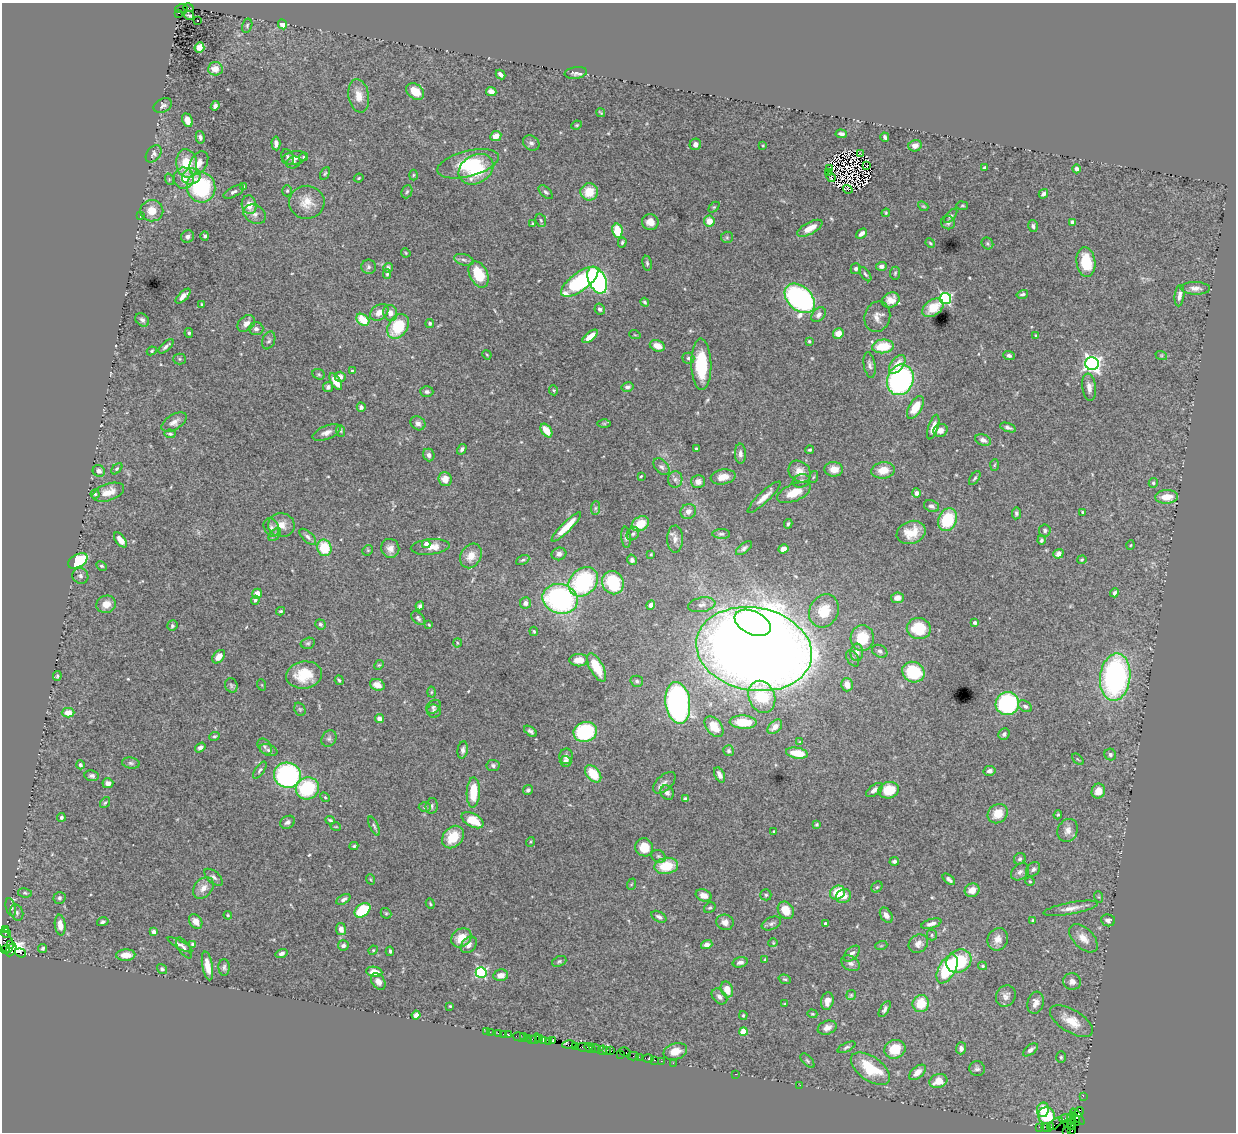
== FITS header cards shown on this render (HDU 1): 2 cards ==
NAXIS1  =                 1234
NAXIS2  =                 1130

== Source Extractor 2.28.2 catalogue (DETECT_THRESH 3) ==
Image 1234 x 1130 px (HDU 1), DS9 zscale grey, 1 PNG px = 1 image px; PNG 1238 x 1134 px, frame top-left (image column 1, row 1130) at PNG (2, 3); each listed source drawn as its Kron ellipse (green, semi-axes under 4 px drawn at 4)
Background 3.27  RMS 0.04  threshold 0.119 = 3 sigma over >= 5 px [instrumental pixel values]
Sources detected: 539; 14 with non-positive FLUX_AUTO (blend fragments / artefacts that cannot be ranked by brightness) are neither listed nor drawn; of the other 525, the 500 brightest by FLUX_AUTO listed and drawn (25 fainter detections omitted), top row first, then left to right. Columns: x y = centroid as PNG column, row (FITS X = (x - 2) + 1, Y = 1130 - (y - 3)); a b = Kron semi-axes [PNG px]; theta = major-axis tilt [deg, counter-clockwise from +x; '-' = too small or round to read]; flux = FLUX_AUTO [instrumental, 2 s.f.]
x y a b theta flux
181 8 6 3 17 750
188 8 5 3 - 420
178 13 3 2 - 580
189 15 5 3 - 4
198 20 3 2 - 8.2
282 24 5 4 - 26
247 26 7 5 76 4.7
199 47 5 5 - 23
215 69 7 6 - 31
576 73 11 6 8 9.1
500 74 5 4 - 9
415 91 10 7 -38 38
491 91 5 4 - 16
359 96 17 10 -80 33
163 106 10 6 26 8.4
215 106 5 4 - 9.7
601 113 5 2 - 2.6
187 120 7 5 -66 21
577 125 5 3 - 3.1
841 134 5 3 - 9.5
496 136 6 5 - 20
200 137 6 4 -77 6.5
885 137 4 3 - 7.1
276 143 7 4 -86 9.4
531 143 9 7 -33 8.8
695 144 6 5 - 11
763 146 4 4 - 2.5
915 146 7 5 13 16
860 153 3 2 - 3
154 154 10 6 51 9.7
288 157 8 5 -62 5.3
304 157 4 4 - 3.6
294 158 12 7 12 17
199 163 13 8 61 25
293 163 7 5 21 6
187 164 14 10 -81 72
468 164 31 13 14 110
867 166 2 2 - 3.8
829 168 4 2 - 2.6
984 168 4 3 - 5.5
476 169 18 14 32 130
1077 169 4 4 - 9.3
829 172 2 2 - 2.5
325 173 7 4 61 3.9
413 175 5 3 - 2.9
191 176 9 7 18 22
831 177 5 2 - 3.7
184 178 10 10 - 29
359 178 5 3 - 3
169 179 6 3 -73 2.7
244 186 4 4 - 2.8
201 187 15 14 - 260
848 189 5 3 - 3.1
287 191 5 5 - 3.9
234 192 11 5 27 8.2
407 192 7 5 67 4.8
546 192 9 4 -44 5.7
589 192 8 8 - 56
1043 194 5 4 - 7.3
307 202 18 16 -3 44
249 205 9 7 -77 31
923 206 6 4 -41 3.2
962 206 6 3 -8 2.6
714 207 6 4 44 3.6
152 211 11 10 - 45
886 213 4 3 - 2.7
255 214 12 9 -29 17
141 215 3 3 - 2.6
951 216 8 4 48 4.9
541 220 7 5 -68 4.8
709 221 6 5 - 29
650 222 8 8 - 23
1072 222 4 4 - 21
532 223 3 3 - 2.5
948 223 7 6 - 6.8
1033 226 6 4 -75 6.4
810 228 14 6 29 31
617 231 7 5 -78 63
861 233 6 4 40 13
205 236 5 4 - 5.5
188 237 7 6 - 11
727 237 6 5 - 4.6
622 242 5 4 - 4.4
930 243 5 4 - 3.2
987 243 6 5 - 4.3
406 253 5 3 - 2.6
464 260 10 5 -14 7.8
1086 262 15 9 -83 90
647 263 7 4 -82 5.4
881 266 5 4 - 9.7
368 267 7 7 - 6.5
388 268 5 5 - 8.7
856 269 5 5 - 6.4
895 273 6 5 - 4
387 274 5 3 - 3.3
478 274 14 9 -65 85
865 274 8 3 -54 4.6
597 280 14 8 -65 700
580 282 22 9 36 300
1195 288 15 6 -1 16
1022 294 6 4 14 5.5
183 296 9 4 43 19
1179 296 11 5 83 13
800 298 17 12 -43 590
945 298 5 5 - 390
891 300 9 7 25 25
645 302 4 3 - 3.8
202 304 4 3 - 3.8
933 308 12 7 36 40
600 309 5 5 - 7.9
379 312 10 7 37 24
390 313 8 6 -74 17
819 315 8 6 49 13
877 317 15 12 74 21
142 320 7 5 -42 8.8
363 320 7 5 -37 66
246 323 10 7 41 18
430 323 4 4 - 5
398 326 13 9 58 120
256 329 7 6 - 8.5
189 333 5 4 - 4.7
838 334 5 5 - 30
635 335 6 3 -18 2.5
1036 335 3 2 - 2.8
590 336 9 4 39 29
269 340 9 6 67 6.3
809 341 4 4 - 3.1
166 346 9 3 42 7.6
657 346 8 5 -22 31
883 346 11 7 4 77
152 351 5 4 - 3.5
487 355 5 3 - 2.6
1009 355 6 4 -20 6.4
1161 355 6 4 -18 3.4
688 358 6 5 - 6.4
180 359 6 5 - 4.2
701 364 25 10 -89 160
897 364 11 6 52 31
1092 364 6 6 - 1000
869 365 13 6 -80 9.9
352 371 3 3 - 2.7
319 374 7 5 -22 4.6
340 377 5 5 - 11
900 380 15 13 68 540
336 382 9 4 -57 35
328 387 5 5 - 6.7
627 387 6 4 12 7.7
1089 387 14 6 -83 16
554 390 5 4 - 3.6
427 392 7 5 -2 6.7
361 407 4 4 - 7
915 407 13 6 59 52
174 422 14 7 32 16
418 423 8 6 -37 10
604 424 6 4 -1 4
933 427 13 5 72 22
1008 427 8 4 -19 7.5
546 430 7 5 -54 45
940 430 7 6 - 17
341 431 6 3 -72 3.4
327 433 15 6 22 17
170 434 5 4 - 5
983 440 8 5 -22 12
462 449 5 4 - 6.1
696 449 3 3 - 4.7
810 450 4 3 - 3.8
740 454 10 5 -87 12
429 455 6 5 - 11
994 465 6 4 87 3.1
661 467 9 6 -47 9.7
117 469 7 4 45 4.5
834 469 9 7 -2 24
883 470 12 8 8 40
99 471 6 5 - 12
800 471 12 10 -40 29
641 476 4 3 - 2.6
723 477 12 7 9 28
813 477 6 3 69 3.4
975 478 8 4 55 4.6
445 479 7 6 - 27
675 479 8 7 - 11
801 481 9 6 15 8.4
698 482 7 6 - 15
1153 483 5 4 - 4.5
108 492 16 8 19 32
794 493 18 8 23 50
916 493 5 4 - 11
95 494 4 4 - 3.6
764 497 22 5 43 25
1167 497 11 6 2 38
931 506 8 5 -22 9.1
595 508 7 4 88 5.3
688 511 8 7 - 15
1083 512 4 3 - 4.1
1016 513 6 4 81 6
947 520 12 9 68 120
640 524 9 7 31 51
788 524 5 3 - 4.3
281 525 13 12 - 31
271 527 9 7 -64 10
566 527 20 4 44 55
1045 530 6 6 - 5.9
911 532 15 11 21 47
633 534 7 6 - 5.8
721 534 9 5 0 6.5
275 535 7 5 47 5.7
308 537 10 5 -43 8.4
626 537 10 4 -84 7.5
675 539 13 8 88 17
120 540 8 5 -51 23
1041 540 4 3 - 4.4
426 544 4 4 - 19
1131 545 5 3 - 2.6
430 547 19 7 5 30
324 548 8 7 - 84
390 548 9 9 - 16
744 548 9 4 39 7.1
783 549 5 4 - 16
368 550 6 4 44 3.6
559 554 7 6 - 13
651 554 3 2 - 2.5
1058 554 5 4 - 17
471 556 13 10 59 34
523 560 7 4 26 5.4
632 560 5 4 - 10
1082 560 5 4 - 3.7
78 561 10 6 29 160
101 566 6 4 -27 3.5
80 576 8 7 - 8.6
583 582 16 13 44 250
613 583 12 10 -60 140
1114 593 5 3 - 5.8
257 594 5 5 - 23
897 598 6 5 - 16
560 599 18 15 -13 520
255 600 4 4 - 6
525 603 6 5 - 12
106 604 10 8 17 23
651 605 4 4 - 11
702 605 14 7 11 15
420 606 4 4 - 6.7
281 611 4 3 - 3.5
824 611 17 14 60 59
418 618 8 5 -47 5.8
753 623 19 11 -25 370
975 623 3 3 - 7.9
320 624 5 4 - 6
429 625 4 3 - 2.6
172 626 5 5 - 4.7
919 629 12 10 -10 92
534 631 5 3 - 3
862 638 13 11 85 85
308 643 7 5 15 5
457 643 4 3 - 2.6
754 649 58 41 -11 6700
880 651 8 6 -27 7.5
857 652 9 6 88 18
219 657 8 5 48 24
853 658 9 5 -59 6.7
579 660 9 6 0 24
379 665 5 4 - 3.3
597 667 15 6 -61 64
913 672 11 10 - 140
304 675 18 13 8 75
57 676 5 4 - 4.1
1115 677 24 15 83 660
339 680 5 3 - 3.8
637 681 6 5 - 5.6
231 685 7 6 - 5.7
262 685 6 4 -71 2.7
377 685 7 5 -20 25
847 685 7 5 -75 25
431 692 5 3 - 2.9
762 697 16 13 -67 130
678 703 21 12 -82 880
1007 703 12 11 - 310
1025 706 7 5 -32 7.5
433 707 8 6 44 6.8
300 709 7 5 -68 4.9
434 711 7 6 - 6
68 713 6 5 - 31
379 719 4 4 - 13
743 722 13 6 -3 55
714 727 11 7 -51 43
775 727 8 5 45 18
530 731 7 4 -36 6.6
585 732 12 10 18 200
1004 734 6 5 - 7.9
215 736 5 4 - 4.3
329 739 9 7 57 8.1
800 742 4 4 - 3.4
265 746 9 6 -53 7.7
200 748 6 4 35 7.7
268 750 9 5 -19 8.4
463 750 8 5 83 7.8
729 751 5 5 - 5.8
797 753 11 5 -10 49
1110 755 6 5 - 7.5
566 756 8 6 89 10
1078 759 7 2 -44 2.4
566 761 6 5 - 14
131 763 9 5 -9 6.2
80 765 4 4 - 6.9
493 765 6 5 - 6.2
260 770 10 4 55 6.1
989 771 6 5 - 9
593 774 10 6 -50 71
287 775 13 12 - 460
719 775 8 5 -65 14
92 776 7 5 -8 7.6
108 783 5 5 - 11
664 783 13 7 43 13
307 788 12 11 - 160
528 790 5 4 - 5.6
874 790 10 5 36 11
889 790 10 8 13 68
1098 791 7 6 - 27
473 792 15 6 88 76
667 793 7 6 - 9.4
325 797 5 4 - 3.8
685 799 4 4 - 6.1
105 803 6 4 53 3.8
432 806 8 6 79 6.2
425 807 6 5 - 4.4
998 814 10 9 - 45
1058 815 5 4 - 3.3
61 817 4 4 - 5.9
330 820 5 3 - 4.4
473 820 12 6 -28 58
287 822 8 6 29 9.3
817 824 3 3 - 3.9
374 826 10 4 -65 5.6
336 827 5 3 - 2.5
1068 830 12 10 64 18
774 831 3 3 - 3.2
453 837 12 9 47 68
530 842 5 3 - 2.5
354 846 4 4 - 3.6
644 847 9 8 - 41
658 856 7 6 - 5.5
1020 859 6 5 - 6.7
894 861 5 3 - 7.2
666 866 12 8 8 77
1033 869 8 6 47 7.9
1020 872 10 7 41 11
214 877 11 6 -40 8.5
370 879 5 3 - 2.6
949 879 7 3 -41 7.3
1030 881 4 4 - 2.9
632 884 6 3 69 3
877 887 6 5 - 4
203 888 12 9 49 25
972 890 7 6 - 25
25 893 7 4 -9 4.7
837 893 8 6 33 63
704 895 8 5 -20 16
766 895 5 5 - 4.5
843 896 8 6 28 20
1099 897 6 3 -71 2.7
59 898 6 6 - 6.4
343 899 7 4 31 8.5
430 904 5 4 - 3.3
11 907 9 5 -76 5.7
710 908 6 5 - 4.4
1071 908 28 6 10 23
362 910 9 6 38 120
786 910 9 7 -58 44
17 912 8 6 -68 7.3
386 913 6 5 - 3.6
228 915 4 3 - 2.7
886 915 8 5 -57 15
659 917 8 5 -30 7.6
1108 920 7 6 - 8.8
1033 921 4 3 - 5.2
103 922 6 4 15 6.1
196 922 8 6 -57 20
725 922 8 7 - 18
771 923 10 6 22 9.3
825 923 3 3 - 5.1
931 924 10 4 16 12
60 925 10 5 -83 25
5 929 3 3 - 180
341 929 6 5 - 16
154 932 4 4 - 11
6 933 5 4 - 320
932 935 5 5 - 3.8
461 938 11 8 34 44
1083 938 17 10 -45 26
998 939 11 10 - 20
5 941 12 7 -67 1000
773 943 4 4 - 2.6
11 944 3 3 - 48
193 944 4 3 - 9.1
918 944 10 8 38 15
180 945 14 4 -29 8.3
343 945 5 5 - 7.9
469 945 9 7 47 15
707 945 6 4 16 12
881 946 6 4 19 3.3
43 948 4 4 - 5.6
184 948 12 5 -58 7
5 950 4 3 - 280
11 950 7 5 63 310
373 950 5 4 - 2.9
390 951 4 3 - 5
20 953 6 3 -20 1100
282 953 6 4 16 7.5
852 954 10 5 44 12
126 955 9 5 2 25
765 959 4 3 - 2.4
559 961 7 5 22 4.9
959 961 13 11 36 130
740 962 7 5 14 10
850 963 10 7 -29 9.8
207 966 14 5 -80 27
983 966 4 3 - 3.7
224 967 8 5 -88 7
162 969 5 4 - 5.3
947 969 16 8 60 190
374 972 8 5 -9 32
481 972 5 5 - 340
501 975 7 5 10 21
785 979 6 4 -18 4.1
378 981 9 6 -54 15
1072 981 9 8 - 13
727 989 8 6 -70 27
851 995 5 5 - 3.4
1006 996 11 9 62 14
719 997 9 6 -46 11
827 1001 9 6 79 23
1036 1003 11 8 73 17
785 1004 3 2 - 2.5
921 1004 8 8 - 66
450 1006 3 3 - 2.5
885 1009 9 4 59 7.1
812 1014 5 4 - 3.7
416 1015 4 4 - 12
743 1015 4 3 - 3.2
1071 1021 24 11 -31 47
827 1028 10 6 21 16
486 1031 2 2 - 39
490 1032 2 2 - 17
743 1032 4 4 - 78
498 1033 2 2 - 94
503 1034 2 2 - 41
508 1035 3 3 - 200
520 1037 7 3 -15 210
523 1037 3 2 - 160
528 1038 3 2 - 330
531 1039 3 2 - 270
535 1039 5 2 - 360
539 1039 3 2 - 160
543 1040 4 3 - 250
549 1041 3 3 - 260
553 1041 3 2 - 110
569 1045 7 3 1 410
576 1046 2 2 - 13
846 1047 10 4 25 6.6
584 1048 8 3 -12 870
590 1048 6 3 -33 870
595 1048 6 3 -26 330
961 1048 6 5 - 9.6
895 1049 11 9 19 69
602 1050 5 3 - 230
607 1050 3 2 - 130
1030 1050 9 4 38 9.7
611 1051 2 2 - 52
675 1051 12 8 17 28
625 1052 6 3 -30 160
621 1054 3 2 - 72
633 1056 6 2 0 98
639 1057 3 2 - 86
1061 1057 6 5 - 4.1
648 1058 5 3 - 630
654 1060 3 2 - 140
661 1061 2 2 - 110
807 1061 9 4 -49 4.8
673 1063 2 2 - 63
870 1069 22 12 -35 110
977 1069 8 7 - 8.2
917 1072 10 5 42 22
736 1074 3 2 - 200
938 1081 9 7 16 38
800 1085 2 2 - 21
1083 1096 2 2 - 31
1043 1110 7 6 - 59
1079 1112 5 3 - 290
1046 1116 8 8 - 120
1077 1116 10 3 -51 73
1071 1118 6 3 81 550
1065 1119 6 3 23 520
1075 1120 6 2 -65 95
1055 1124 9 2 38 250
1068 1124 4 3 - 210
1071 1124 6 3 -67 140
1039 1127 3 2 - 69
1050 1127 4 2 - 210
1046 1128 5 3 - 160
1071 1130 4 3 - 81
1067 1131 2 2 - 16
At the frame edge (FLAGS 8, measured only in part): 2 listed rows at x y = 1071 1130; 1067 1131
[25 fainter detections neither listed nor drawn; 14 non-positive-flux detections neither listed nor drawn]